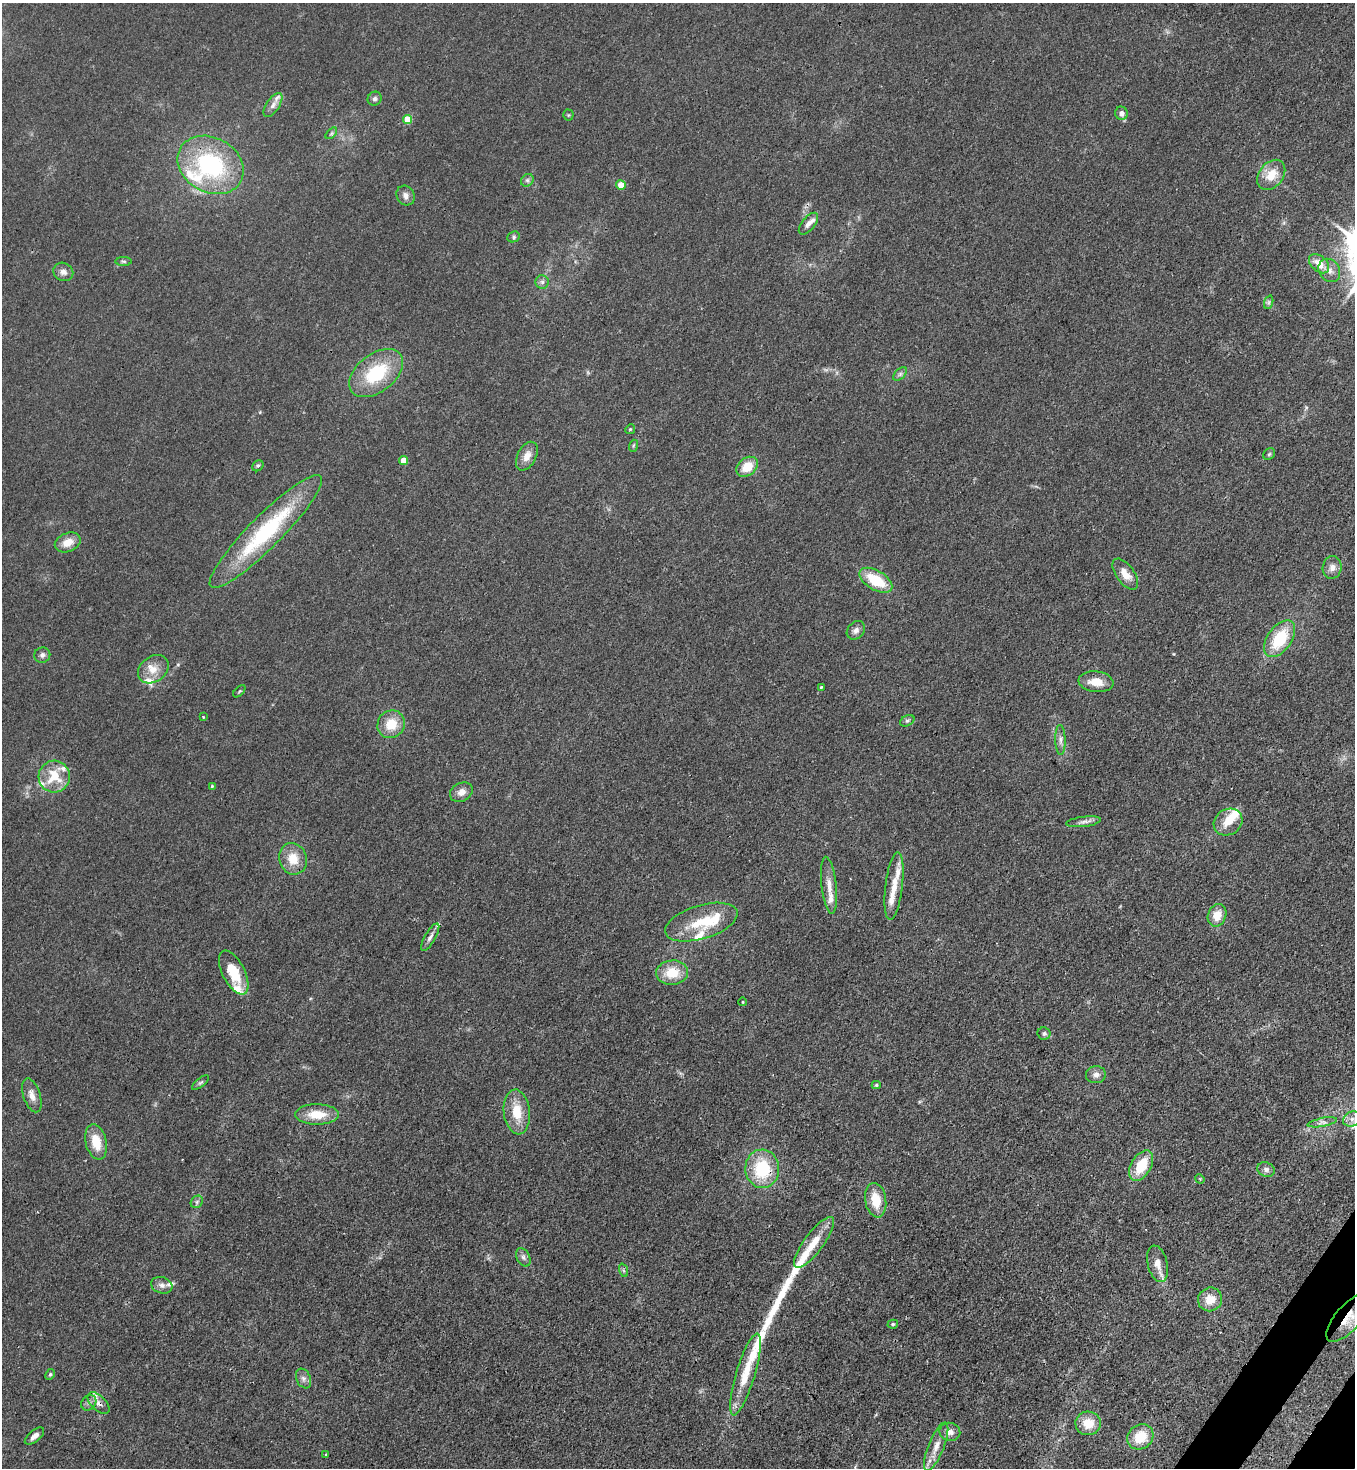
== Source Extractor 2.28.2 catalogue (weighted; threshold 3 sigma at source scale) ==
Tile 6 of 4 x 4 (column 2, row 2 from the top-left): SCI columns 1717-3069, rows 2990-4455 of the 6003 x 5982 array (HDU 1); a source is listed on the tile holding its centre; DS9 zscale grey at full resolution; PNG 1357 x 1470 px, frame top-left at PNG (2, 3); each listed source drawn as its Kron ellipse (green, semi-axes under 4 px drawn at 4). Shown black and unused: <1% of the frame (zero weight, under 3 of 4 exposures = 7% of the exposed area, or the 3 px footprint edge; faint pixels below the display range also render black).
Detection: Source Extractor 2.28.2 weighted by HDU 2 'WHT'; one run over the whole footprint, this tile lists its part. Background 0.0202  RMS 0.0028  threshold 0.0127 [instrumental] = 3 sigma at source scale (4.5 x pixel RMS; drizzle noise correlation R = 1.50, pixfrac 1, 0.05/0.05 arcsec/px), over >= 5 px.
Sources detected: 116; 1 cosmic-ray / hot-pixel residue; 1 long thin detection or spike segment (spike, bleed or trail) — neither listed nor drawn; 21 inside a brighter listed object's ellipse — not listed separately; the other 93 listed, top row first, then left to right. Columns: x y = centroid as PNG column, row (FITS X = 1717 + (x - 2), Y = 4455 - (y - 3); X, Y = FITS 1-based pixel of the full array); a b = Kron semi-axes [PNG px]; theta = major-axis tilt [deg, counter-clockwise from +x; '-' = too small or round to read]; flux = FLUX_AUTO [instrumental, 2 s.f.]
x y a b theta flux
375 99 7 6 - 0.73
273 105 14 6 56 1.5
1121 113 6 6 - 1.4
568 115 5 5 - 0.35
407 120 5 4 - 7.7
331 133 7 4 45 0.48
211 165 35 27 -28 33
1271 175 17 12 51 5.4
527 180 7 5 44 0.67
621 185 5 4 - 4.1
406 195 10 8 -57 1.4
808 224 13 6 51 1.4
514 237 6 5 - 0.51
124 261 8 4 0 0.47
1319 264 12 7 -42 3.8
1329 270 12 10 -55 2.1
63 272 10 9 - 1.5
542 282 6 6 - 0.82
1269 302 7 4 71 0.53
376 373 31 19 38 16
900 374 8 5 45 0.77
630 429 5 4 - 0.33
633 446 6 4 72 0.39
1269 454 6 5 - 0.47
527 456 15 9 63 2.7
404 461 4 4 - 5.1
258 466 6 5 - 0.49
747 467 12 8 38 5.4
266 532 78 16 45 32
68 542 13 9 23 3.4
1332 567 11 9 80 1.9
1125 574 18 9 -54 3.4
876 580 18 9 -31 10
856 630 10 8 49 1.3
1280 639 21 12 55 12
42 655 8 7 - 1
153 669 17 12 35 3.6
1096 682 18 10 -7 3.8
821 687 3 3 - 0.52
239 691 7 3 45 0.31
203 717 3 2 - 0.26
907 721 8 5 28 0.63
391 724 14 13 - 6.1
1060 740 15 5 -88 1.4
54 776 16 16 - 8.1
212 786 4 4 - 0.3
461 792 12 9 30 2
1083 822 17 5 7 1.3
1228 822 15 12 35 4.1
293 859 16 13 -71 5.3
829 885 29 7 -83 3.2
894 886 34 8 83 4.5
1217 915 11 9 67 3.9
701 922 37 17 17 11
430 937 15 5 60 1.2
234 973 24 11 -63 7.6
672 973 16 12 4 6.9
743 1002 4 3 - 0.2
1044 1034 7 6 - 0.68
1096 1075 10 8 6 1.6
200 1083 10 4 40 0.58
876 1085 4 4 - 0.35
32 1095 18 8 -72 2.4
517 1112 22 13 -83 6.7
317 1114 22 10 0 6.2
1352 1119 9 7 27 1.7
1322 1122 15 3 11 0.95
96 1142 18 10 -76 6.1
1141 1166 16 10 59 8.4
762 1169 19 17 -87 15
1266 1169 9 7 -24 1
1200 1179 5 4 - 0.25
876 1200 17 10 -80 6.4
197 1202 7 5 47 0.59
814 1242 31 9 53 6.1
523 1257 10 6 -61 1
1158 1264 18 10 -77 3
623 1270 7 4 -71 0.5
162 1285 11 8 -18 1.4
1210 1299 12 11 - 4.1
1348 1318 30 12 49 7.6
893 1324 5 4 - 0.45
50 1374 6 4 62 0.42
745 1374 42 9 73 8.5
304 1378 10 7 -66 1.1
89 1403 8 7 - 0.88
99 1403 13 7 -45 1.5
1088 1423 12 12 - 5.4
950 1432 10 9 - 1.8
34 1436 11 5 40 1.5
1140 1437 14 12 35 7.3
936 1447 26 8 68 3.3
326 1454 3 2 - 0.23
Overlapping masked pixels (flux is a lower limit): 3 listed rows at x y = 762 1169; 1348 1318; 99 1403
Isophote crosses this tile's border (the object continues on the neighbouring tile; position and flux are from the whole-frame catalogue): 1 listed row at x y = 1348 1318